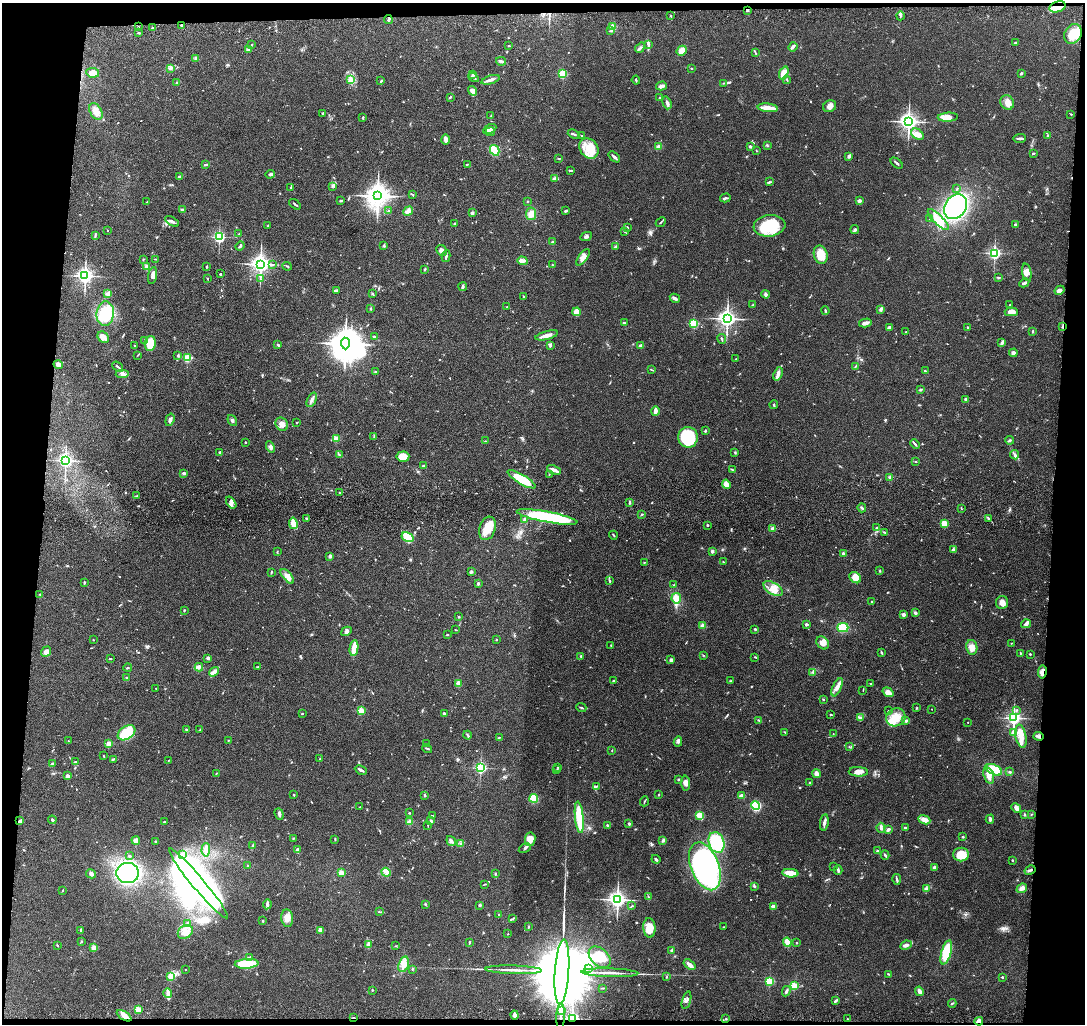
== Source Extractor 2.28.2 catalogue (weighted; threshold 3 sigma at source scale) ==
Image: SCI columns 14-4345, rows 217-4301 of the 4359 x 4535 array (HDU 1 of 3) = the unmasked area's bounding box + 8 px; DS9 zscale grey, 4 x 4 block average (1 PNG px = mean of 4 x 4 image px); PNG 1087 x 1026 px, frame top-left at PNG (2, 3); each listed source drawn as its Kron ellipse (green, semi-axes under 4 px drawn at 4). Shown black and unused: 8% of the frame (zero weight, under 3 of 4 exposures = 6% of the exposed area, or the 3 px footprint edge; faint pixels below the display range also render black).
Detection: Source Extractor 2.28.2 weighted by HDU 2 'WHT'. Background 0.0657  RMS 0.006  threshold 0.0268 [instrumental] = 3 sigma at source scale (4.5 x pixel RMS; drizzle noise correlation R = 1.50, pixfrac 1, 0.05/0.05 arcsec/px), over >= 5 px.
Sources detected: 794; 2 too faint to see at this stretch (4 x 4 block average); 8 inside a brighter object's white glare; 4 cosmic-ray / hot-pixel residue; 1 long thin detection or spike segment (spike, bleed or trail) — neither listed nor drawn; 14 coinciding with a brighter row at this scale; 39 inside a brighter listed object's ellipse — not listed separately; of the other 726, all 500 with FLUX_AUTO >= 1.77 (the completeness limit of this list) listed and drawn (226 fainter detections not listed), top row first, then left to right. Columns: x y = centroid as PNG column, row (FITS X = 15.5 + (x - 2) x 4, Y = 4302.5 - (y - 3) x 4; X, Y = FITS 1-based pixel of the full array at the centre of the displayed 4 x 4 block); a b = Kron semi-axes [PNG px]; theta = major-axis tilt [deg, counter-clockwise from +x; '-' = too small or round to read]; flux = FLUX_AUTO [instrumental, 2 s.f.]
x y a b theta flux
1057 7 8 5 19 33
747 10 2 2 - 4
671 16 2 2 - 2.4
900 16 4 2 - 6
388 19 4 2 - 6.1
181 25 2 2 - 4.3
138 27 2 2 - 2.4
613 27 4 4 - 16
153 28 3 2 - 3.5
610 31 3 2 - 3.3
138 33 3 2 - 2.8
1073 34 10 8 59 66
1015 43 3 2 - 4.5
648 44 4 2 - 5.7
252 45 3 2 - 5.5
509 45 2 2 - 12
793 47 5 2 - 6
640 48 5 2 - 6.9
248 49 4 3 - 6
682 51 5 4 - 34
755 53 3 2 - 2.8
196 58 4 2 - 4.2
501 61 5 2 - 9.1
170 68 4 2 - 4.9
691 68 2 2 - 2.5
93 73 6 4 -9 28
784 73 7 4 69 39
1021 73 3 2 - 3
473 74 2 2 - 22
563 74 2 2 - 250
473 77 5 2 - 5.7
351 79 3 3 - 8.3
490 80 9 2 17 14
636 80 4 2 - 3.9
787 80 4 2 - 2.9
381 81 2 2 - 4.4
177 83 2 2 - 6
723 83 3 2 - 2.2
661 86 5 3 - 18
473 91 5 4 - 24
450 97 3 2 - 4.2
660 97 2 2 - 3.3
1007 102 7 6 - 27
667 103 7 3 -72 11
830 106 7 5 27 19
768 108 10 2 -7 62
96 111 9 6 -59 26
323 113 3 2 - 3.3
1071 114 2 2 - 2.4
491 116 3 2 - 3
948 117 10 4 4 49
363 118 3 2 - 4.6
909 122 3 3 - 2000
490 129 7 2 27 23
490 132 5 2 - 7.5
574 134 6 2 -21 5.2
917 134 7 5 -37 17
581 135 2 2 - 2.1
1048 136 3 2 - 3.3
1020 138 6 2 1 7.8
445 140 5 3 - 14
767 145 2 2 - 2.2
750 146 4 3 - 5.4
658 147 2 2 - 77
589 148 11 9 -52 59
495 150 5 4 - 44
756 151 2 2 - 1.8
1033 153 3 2 - 5.4
849 156 4 3 - 9.3
614 157 7 2 -39 8.6
559 158 3 2 - 2.5
897 163 7 2 -40 6.6
467 164 3 2 - 3
205 165 3 2 - 6.1
570 170 3 2 - 4.4
270 174 4 2 - 9
180 177 4 3 - 6.9
555 179 2 2 - 38
769 182 3 2 - 4.6
332 186 3 2 - 2.4
291 187 3 2 - 2.3
957 189 3 2 - 2.3
413 194 2 2 - 1.8
378 196 4 4 - 4800
725 198 5 2 - 5.6
341 201 3 2 - 4.6
527 201 2 2 - 1.9
859 201 2 2 - 38
147 202 2 2 - 1.9
295 204 7 2 -37 5
955 207 13 10 53 480
182 210 3 2 - 6.6
389 211 2 2 - 1.8
408 211 5 4 - 12
566 211 3 2 - 4.6
472 213 3 2 - 8.4
531 214 6 5 - 27
930 219 2 2 - 4
938 220 14 4 -45 96
172 221 7 3 -30 8.7
661 222 5 2 - 3.8
454 223 2 2 - 2.5
1015 224 2 2 - 6.5
268 225 2 2 - 2
769 226 16 10 7 170
627 227 3 2 - 2.1
107 230 2 2 - 1.8
855 230 4 3 - 6.1
625 231 3 2 - 2.8
239 234 3 2 - 2.6
95 235 3 2 - 3.6
586 236 6 3 25 8.2
219 237 2 2 - 680
552 242 2 2 - 4.2
240 246 5 2 - 6.3
383 246 3 2 - 2.8
616 246 4 2 - 6
442 250 6 5 - 17
994 253 2 2 - 800
821 255 9 6 -74 78
446 256 6 2 78 5.9
583 257 10 4 53 20
143 259 2 2 - 2.7
156 259 3 2 - 2.8
522 261 5 3 - 14
261 264 3 3 - 2500
272 264 2 2 - 2.1
552 265 3 2 - 2.5
207 266 3 2 - 2.6
287 266 5 2 - 4.3
147 267 3 3 - 23
425 269 2 2 - 5
1027 272 9 4 -78 20
220 274 2 2 - 14
85 276 3 2 - 1600
153 276 9 4 78 14
998 277 4 2 - 4
260 278 3 2 - 2.7
207 279 2 2 - 1.8
1024 283 5 2 - 8.1
463 287 4 3 - 5.7
336 290 4 2 - 6.3
1060 290 5 3 - 19
372 293 4 2 - 3.6
108 294 3 3 - 13
766 294 4 2 - 5
524 297 3 2 - 2.4
675 298 5 3 - 9.5
753 305 2 2 - 2.6
1010 305 2 2 - 1.9
507 307 2 2 - 2.5
371 308 2 2 - 2.1
881 309 4 3 - 6.4
825 311 4 2 - 4.3
576 312 4 4 - 25
1011 312 7 4 -1 28
105 314 12 8 85 160
727 319 3 3 - 2000
624 323 3 2 - 4.9
865 323 6 3 14 17
694 324 2 2 - 310
1062 326 3 2 - 3.2
889 328 3 3 - 11
968 328 3 2 - 3.4
1033 331 3 2 - 2.5
906 332 2 2 - 3
547 335 11 3 15 26
103 337 6 5 - 23
374 337 2 2 - 15
722 339 5 2 - 4.3
145 340 3 2 - 5.3
150 343 7 5 81 52
345 343 6 4 -87 8200
1002 343 3 2 - 4.4
134 345 2 2 - 1.8
278 345 2 2 - 6.1
550 346 3 2 - 5.1
641 346 2 2 - 45
1013 353 4 4 - 8.5
138 355 2 2 - 2
178 355 4 2 - 5.1
187 358 2 2 - 240
736 359 2 2 - 2.2
58 365 5 4 - 22
855 366 3 2 - 2.4
118 367 6 2 -39 5.5
652 370 4 2 - 3.1
925 371 3 2 - 3.5
376 372 3 2 - 3.1
122 374 7 4 4 13
778 374 7 3 70 19
920 390 4 2 - 4
966 399 4 3 - 11
312 400 8 2 66 11
774 405 4 2 - 4.1
655 411 5 2 - 26
170 420 6 3 73 11
232 420 6 3 -55 6.9
297 422 2 2 - 2.2
282 424 7 6 - 23
705 431 3 2 - 4.3
374 436 2 2 - 2.7
688 437 10 9 - 230
336 439 2 2 - 120
1010 440 4 2 - 4.4
486 441 2 2 - 2.1
245 442 2 2 - 4.1
915 444 5 2 - 4.8
270 447 6 3 -61 11
735 452 3 2 - 3.1
219 453 3 2 - 2.8
339 455 2 2 - 2.7
1015 455 5 2 - 6.7
403 457 6 5 - 44
65 461 2 2 - 1000
916 461 2 2 - 2.1
423 466 2 2 - 12
554 470 7 2 -26 20
732 470 4 2 - 4
184 473 2 2 - 26
549 474 2 2 - 1.8
890 477 3 3 - 5.6
522 479 16 4 -30 110
726 484 4 4 - 19
339 493 2 2 - 2.2
137 496 3 2 - 2
231 503 7 4 -54 16
629 503 3 2 - 4
862 508 4 2 - 4.6
961 508 3 2 - 2
642 514 3 2 - 3.1
547 517 31 5 -10 400
306 518 2 2 - 4.5
988 518 2 2 - 2.9
525 520 3 2 - 4.6
293 523 6 3 -81 33
944 524 4 3 - 34
707 525 2 2 - 11
487 528 12 8 72 56
876 528 2 2 - 3.4
773 529 3 2 - 18
884 532 2 2 - 2.4
613 535 4 2 - 4.1
407 537 6 4 -31 47
953 550 3 3 - 6.7
277 551 3 2 - 2.7
712 551 4 3 - 5.4
843 554 3 2 - 11
330 556 3 2 - 9.9
644 562 2 2 - 1.9
723 562 2 2 - 2.2
880 571 2 2 - 2
271 572 3 2 - 3.1
471 572 3 3 - 6.9
287 576 9 3 -49 17
855 578 6 5 - 30
609 581 3 2 - 4
84 582 4 2 - 3.5
478 584 2 2 - 6.8
674 585 2 2 - 2.1
773 589 11 5 -31 33
40 594 2 2 - 8.9
676 598 5 5 - 29
871 601 2 2 - 4.2
1002 602 6 6 - 20
184 610 3 2 - 2.5
915 613 3 2 - 6.8
903 614 2 2 - 11
459 617 2 2 - 7.3
806 624 3 2 - 7.7
1026 624 5 3 - 8.6
703 626 2 2 - 82
843 628 5 4 - 65
755 629 2 2 - 17
455 630 3 2 - 1.8
346 631 5 4 - 8.8
447 635 3 2 - 2.3
496 639 2 2 - 2.8
93 640 2 2 - 1.9
823 643 7 5 -46 19
1011 643 2 2 - 2
611 645 2 2 - 2
972 647 7 5 -79 27
354 648 8 3 81 56
46 652 5 4 - 18
882 652 4 2 - 3.4
1021 653 3 2 - 2.1
1030 654 2 2 - 8.4
703 655 2 2 - 2.1
581 656 3 2 - 2.4
755 657 3 2 - 2.4
208 658 3 3 - 7.7
110 659 4 2 - 2.6
671 660 4 3 - 5.2
199 667 4 3 - 8.4
258 667 3 2 - 3.1
128 668 4 2 - 2.4
214 672 5 3 - 20
1042 672 6 4 82 17
813 673 2 2 - 2
127 678 2 2 - 15
613 681 2 2 - 2.1
730 681 3 2 - 2.2
871 683 2 2 - 1.8
458 684 4 3 - 19
837 687 10 4 65 22
156 688 2 2 - 2.2
863 690 3 2 - 2
888 692 6 4 -35 27
823 700 3 2 - 2.3
581 708 5 2 - 4.2
916 708 2 2 - 2.7
932 709 2 2 - 3.1
1016 710 2 2 - 3.1
361 711 2 2 - 160
888 711 2 2 - 4.6
444 713 2 2 - 7.8
302 714 2 2 - 5.8
831 714 3 2 - 2.8
896 717 10 8 27 49
861 718 3 2 - 5.7
1014 718 2 2 - 1200
759 720 3 2 - 2.9
906 721 3 2 - 9.2
968 722 2 2 - 1.8
187 729 3 2 - 4.9
200 730 4 2 - 5.1
785 732 3 2 - 2.7
127 733 10 6 34 130
1013 733 2 2 - 66
833 734 2 2 - 2.8
467 735 4 2 - 5.2
1021 736 11 5 -79 35
1039 736 5 2 - 7.7
499 737 3 2 - 1.8
228 740 2 2 - 2.9
68 741 2 2 - 1.8
678 742 5 3 - 7.6
109 744 2 2 - 110
427 744 3 2 - 2.6
849 747 2 2 - 1.9
427 748 5 2 - 4.6
612 750 3 2 - 1.9
104 756 3 2 - 2.5
113 759 3 2 - 3.2
320 759 2 2 - 2.4
169 760 2 2 - 1.8
75 761 2 2 - 1.9
52 764 4 2 - 3
558 767 2 2 - 1.9
480 768 2 2 - 610
361 770 6 2 -27 9.8
557 770 2 2 - 2.6
994 770 8 5 -24 31
858 772 9 4 -2 22
1010 772 2 2 - 2
216 773 2 2 - 2.1
816 774 4 3 - 16
989 775 8 5 -71 33
67 776 3 3 - 12
679 779 2 2 - 4
810 782 2 2 - 6.3
686 783 7 4 -89 15
596 786 3 2 - 3.3
659 794 2 2 - 2.2
294 795 3 2 - 3.2
425 795 2 2 - 5.9
742 796 4 3 - 22
534 798 4 4 - 75
644 801 5 2 - 3.4
756 806 4 4 - 120
359 807 3 2 - 1.8
1016 808 5 4 - 12
409 813 2 2 - 8.5
279 814 6 3 -70 7.8
1025 814 3 2 - 3.2
1031 814 2 2 - 2.1
432 815 3 2 - 1.9
699 815 2 2 - 160
579 817 16 3 -84 120
990 819 4 2 - 5.2
52 820 4 2 - 5.8
924 820 6 4 -24 24
20 821 3 2 - 9.4
431 821 3 2 - 5.3
164 822 2 2 - 7.8
410 822 2 2 - 110
824 822 8 2 81 13
629 824 2 2 - 6.7
428 825 3 2 - 2
607 825 3 2 - 3.7
881 828 5 3 - 7.1
905 828 3 2 - 4.7
888 829 3 2 - 13
963 837 2 2 - 12
293 838 2 2 - 2.7
335 839 4 2 - 2.3
530 839 7 5 81 35
136 840 4 3 - 23
451 841 5 2 - 5.8
662 841 3 2 - 4
156 842 3 2 - 3
717 842 10 7 -70 180
460 843 2 2 - 1.8
253 846 3 3 - 4.3
525 848 6 2 30 7.4
206 850 6 3 86 28
297 850 4 3 - 6
877 851 2 2 - 5.2
182 855 3 2 - 4.1
885 855 4 2 - 5.4
961 855 8 7 - 64
129 856 3 2 - 2.5
656 859 5 2 - 6
1012 860 2 2 - 2.6
248 865 2 2 - 2.7
705 866 25 14 -68 850
833 867 2 2 - 1.9
934 868 3 3 - 17
838 870 5 2 - 5.2
1030 870 6 2 30 5.7
386 872 5 3 - 11
128 873 11 10 - 530
341 873 2 2 - 110
790 873 8 4 -4 37
91 874 5 3 - 7.3
495 874 3 2 - 2.9
897 879 5 2 - 6.4
198 883 45 6 -50 1200
485 884 2 2 - 2
754 886 3 2 - 3.8
1022 888 5 3 - 12
926 889 2 2 - 46
63 890 3 2 - 2.7
648 897 4 2 - 3.2
617 900 3 3 - 2000
267 904 5 3 - 8
425 904 2 2 - 3.2
480 905 3 2 - 6
632 906 4 2 - 3
773 906 2 2 - 57
379 912 3 2 - 2.5
499 914 2 2 - 2
287 918 9 6 -83 27
512 919 3 2 - 2.3
263 921 2 2 - 4.9
188 923 3 2 - 6.2
528 927 3 2 - 2.1
723 927 2 2 - 2
649 928 10 6 -86 56
81 930 3 2 - 6.4
320 930 2 2 - 88
185 932 8 6 38 31
508 934 2 2 - 3.2
81 941 2 2 - 2.2
469 942 3 2 - 4.1
787 942 4 3 - 34
796 943 2 2 - 3.5
368 944 2 2 - 4.5
57 945 3 2 - 3.3
906 945 6 3 25 12
396 946 3 2 - 2.2
94 948 2 2 - 120
671 950 3 2 - 4.6
946 952 12 5 74 150
249 957 3 2 - 4.2
600 957 13 8 -42 72
247 964 12 5 4 150
404 964 8 5 71 25
689 965 6 3 -36 21
588 968 4 2 - 5.5
412 969 3 2 - 2.1
185 970 2 2 - 2.7
513 970 28 2 -2 31
562 972 32 7 86 110000
610 973 28 2 -2 30
888 974 2 2 - 1.8
171 976 2 2 - 180
667 977 3 2 - 2.6
1002 977 2 2 - 8.5
769 981 2 2 - 250
794 986 2 2 - 190
602 988 4 2 - 2.6
372 990 2 2 - 3.1
786 991 5 2 - 6.4
919 991 5 3 - 14
168 993 5 3 - 9.2
686 1000 9 3 73 8.6
836 1000 3 2 - 6.7
952 1003 4 2 - 3.1
138 1009 2 2 - 130
561 1010 4 3 - 28
515 1015 4 3 - 19
124 1016 8 3 -33 25
561 1016 13 2 88 17
354 1017 2 2 - 3
572 1018 2 2 - 610
726 1019 2 2 - 2.9
847 1019 2 2 - 2.7
979 1021 4 2 - 15
Overlapping masked pixels (flux is a lower limit): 10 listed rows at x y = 1057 7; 747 10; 1062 326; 1042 672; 1039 736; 124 1016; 561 1016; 354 1017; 572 1018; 979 1021
Diffuse or blended objects may show on this block-average render without a row.